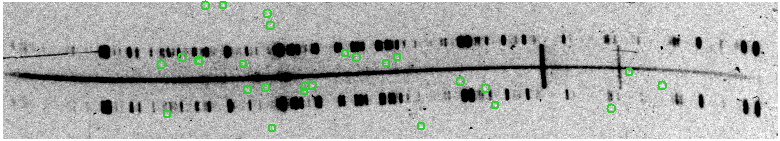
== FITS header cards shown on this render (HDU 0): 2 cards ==
NAXIS1  =                 3102
NAXIS2  =                  548

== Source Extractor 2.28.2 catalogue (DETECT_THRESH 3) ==
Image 3102 x 548 px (HDU 0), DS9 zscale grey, zoomed out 1/4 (1 PNG px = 4 x 4 image px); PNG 780 x 141 px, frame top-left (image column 1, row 545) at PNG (3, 2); each listed source drawn as its Kron ellipse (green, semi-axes under 4 px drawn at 4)
Background 28100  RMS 870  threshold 2610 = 3 sigma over >= 5 px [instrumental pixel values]
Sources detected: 27; all 27 listed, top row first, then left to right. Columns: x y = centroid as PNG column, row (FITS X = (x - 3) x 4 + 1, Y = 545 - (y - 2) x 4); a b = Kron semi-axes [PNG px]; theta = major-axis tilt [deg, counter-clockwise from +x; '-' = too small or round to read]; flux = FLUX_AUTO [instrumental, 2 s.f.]
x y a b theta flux
207 5 2 1 - 83000
224 5 2 1 - 130000
269 13 2 1 - 110000
272 25 2 1 - 120000
346 53 2 1 - 130000
184 57 3 1 - 130000
357 57 2 1 - 150000
399 57 2 2 - 180000
200 60 4 1 - 270000
200 61 2 1 - 140000
387 63 2 1 - 140000
162 64 2 1 - 110000
244 64 2 1 - 79000
630 72 2 1 - 130000
461 81 3 1 - 130000
313 85 3 2 - 290000
663 85 2 1 - 150000
306 86 2 1 - 120000
266 87 2 1 - 150000
486 88 2 1 - 160000
248 89 3 1 - 250000
305 91 3 2 - 260000
496 105 2 1 - 130000
612 108 2 1 - 87000
168 114 2 1 - 99000
422 126 2 1 - 110000
274 128 2 1 - 72000